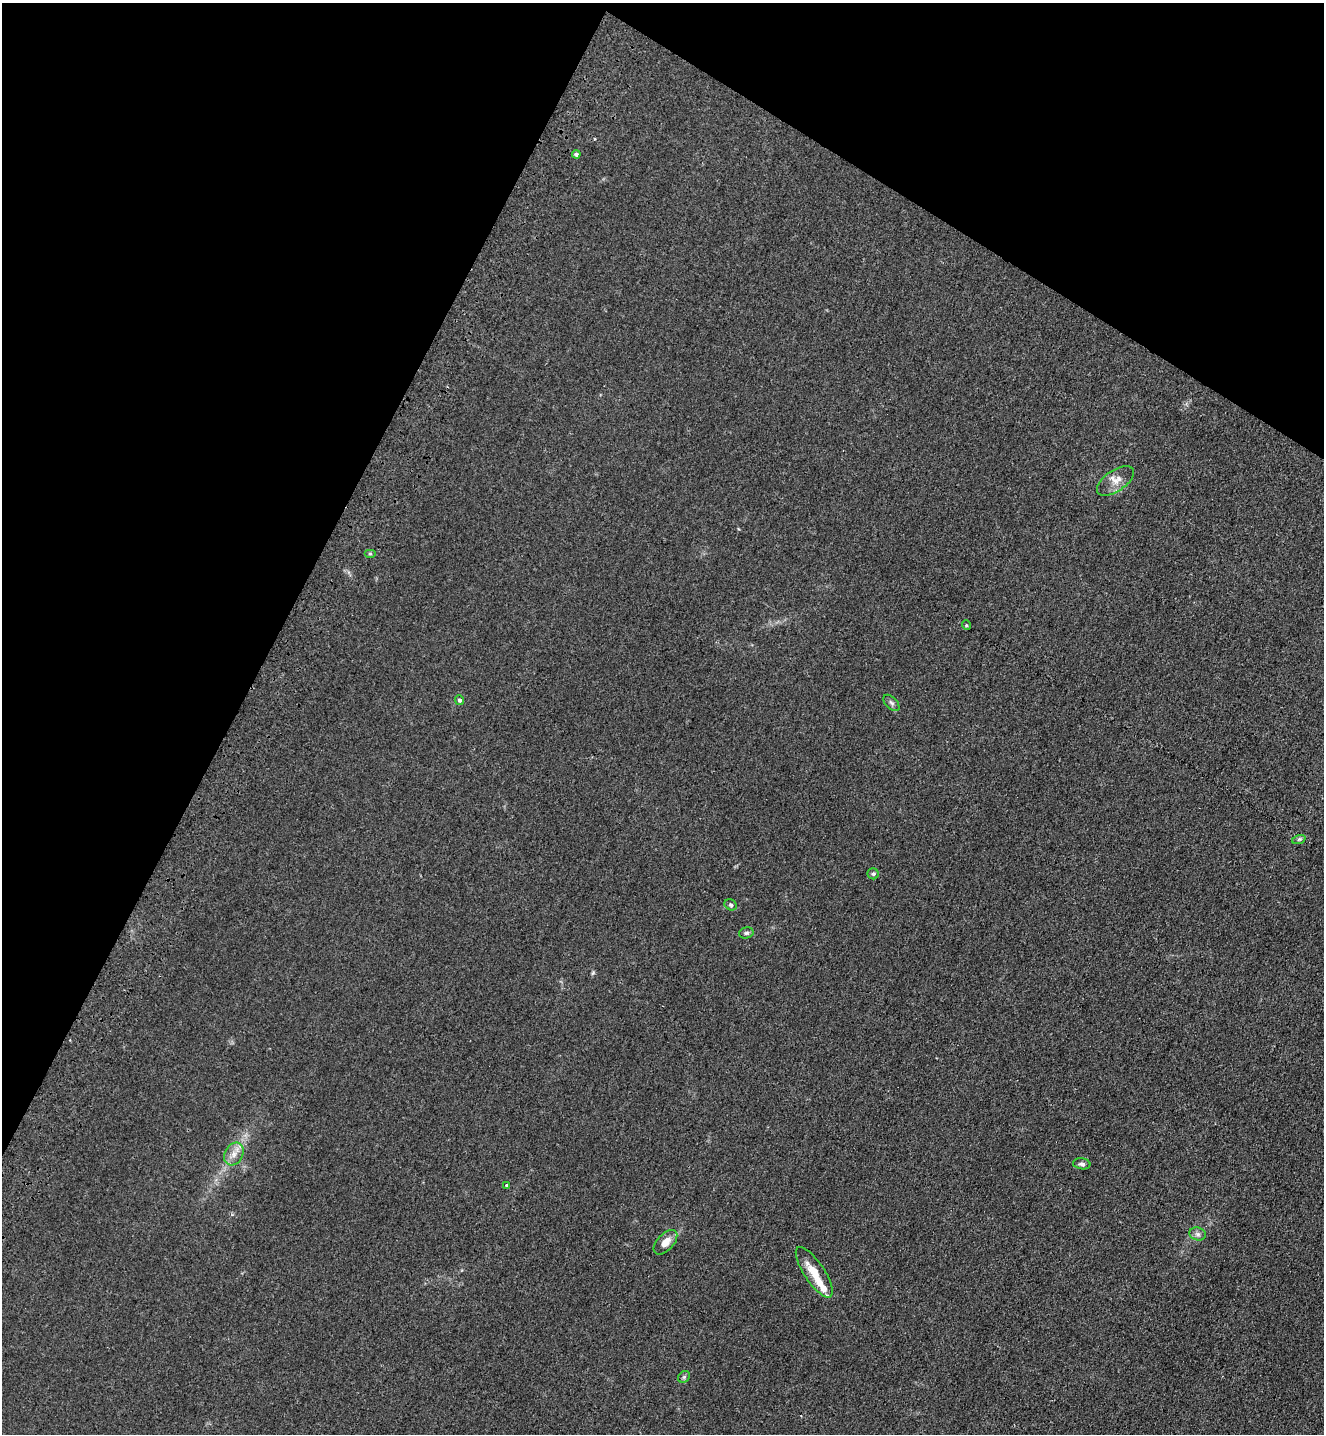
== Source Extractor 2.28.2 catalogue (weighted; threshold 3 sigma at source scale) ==
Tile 2 of 4 x 4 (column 2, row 1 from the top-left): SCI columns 1572-2893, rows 4358-5789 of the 5924 x 5851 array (HDU 1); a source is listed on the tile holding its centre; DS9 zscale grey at full resolution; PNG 1326 x 1436 px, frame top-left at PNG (2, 3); each listed source drawn as its Kron ellipse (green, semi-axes under 4 px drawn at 4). Shown black and unused: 27% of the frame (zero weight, under 3 of 4 exposures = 6% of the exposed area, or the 3 px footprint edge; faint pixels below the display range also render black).
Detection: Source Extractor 2.28.2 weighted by HDU 2 'WHT'; one run over the whole footprint, this tile lists its part. Background 0.0465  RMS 0.0059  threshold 0.0267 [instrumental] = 3 sigma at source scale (4.5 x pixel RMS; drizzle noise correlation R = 1.50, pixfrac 1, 0.05/0.05 arcsec/px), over >= 5 px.
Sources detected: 19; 2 inside a brighter listed object's ellipse — not listed separately; the other 17 listed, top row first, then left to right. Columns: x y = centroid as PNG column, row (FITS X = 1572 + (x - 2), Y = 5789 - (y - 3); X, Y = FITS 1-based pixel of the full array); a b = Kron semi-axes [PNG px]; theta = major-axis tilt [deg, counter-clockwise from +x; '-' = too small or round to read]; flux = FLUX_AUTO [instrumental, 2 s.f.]
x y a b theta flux
576 154 4 4 - 1.6
1115 481 21 10 35 5.9
370 553 6 4 0 0.79
966 625 5 3 - 0.62
460 700 5 4 - 1.5
891 703 10 5 -46 1.6
1299 839 7 4 19 1.1
873 874 5 5 - 1.2
731 905 6 5 - 1.2
746 933 7 5 15 1.2
234 1154 12 9 62 4.7
1082 1164 9 5 -7 1.7
506 1185 3 3 - 0.79
1198 1234 8 6 -16 1.8
665 1242 15 8 47 5.5
814 1272 29 10 -56 12
684 1377 6 5 - 1.1